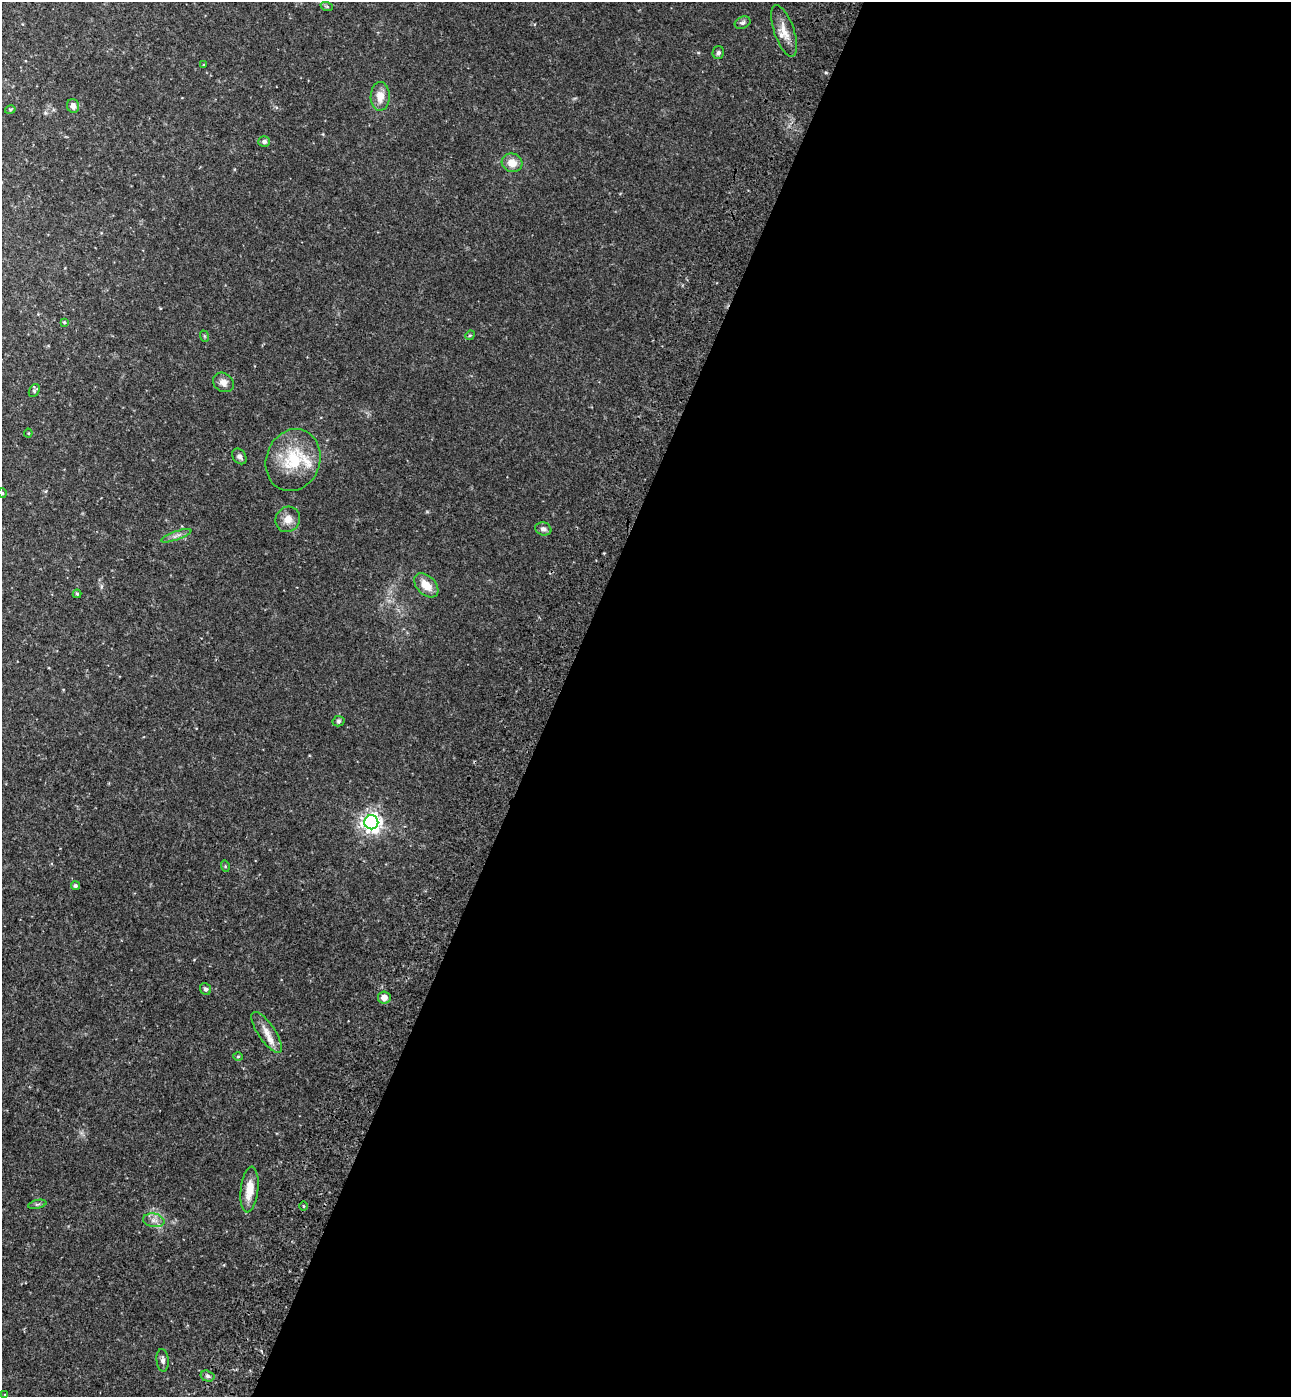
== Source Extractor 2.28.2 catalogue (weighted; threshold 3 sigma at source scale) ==
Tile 12 of 4 x 4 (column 4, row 3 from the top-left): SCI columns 4259-5547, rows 1458-2852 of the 5802 x 5712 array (HDU 1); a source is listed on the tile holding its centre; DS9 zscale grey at full resolution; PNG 1293 x 1399 px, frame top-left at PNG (2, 2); each listed source drawn as its Kron ellipse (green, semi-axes under 4 px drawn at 4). Shown black and unused: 57% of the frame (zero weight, under 3 of 4 exposures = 6% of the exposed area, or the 3 px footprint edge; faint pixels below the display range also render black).
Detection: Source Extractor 2.28.2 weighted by HDU 2 'WHT'; one run over the whole footprint, this tile lists its part. Background 0.0388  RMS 0.0065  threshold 0.0294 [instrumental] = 3 sigma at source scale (4.5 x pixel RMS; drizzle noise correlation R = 1.50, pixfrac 1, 0.05/0.05 arcsec/px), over >= 5 px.
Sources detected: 40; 1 inside a brighter listed object's ellipse — not listed separately; the other 39 listed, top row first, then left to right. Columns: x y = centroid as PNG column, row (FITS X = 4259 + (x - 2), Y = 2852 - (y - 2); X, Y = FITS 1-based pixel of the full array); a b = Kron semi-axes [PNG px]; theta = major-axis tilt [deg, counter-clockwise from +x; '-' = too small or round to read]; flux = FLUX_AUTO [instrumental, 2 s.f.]
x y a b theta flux
327 7 6 4 -19 0.89
743 23 8 6 23 1.6
784 31 27 10 -71 8.5
718 53 6 5 - 1.5
204 65 4 3 - 0.59
380 96 14 9 89 6.9
73 106 7 6 - 3.5
10 110 5 4 - 0.78
264 141 6 5 - 2
512 163 10 9 - 8.1
64 322 4 3 - 0.8
470 335 5 4 - 0.71
204 336 6 3 -71 0.65
223 382 11 9 -34 3.7
34 391 7 5 61 1.3
28 433 4 4 - 0.6
239 456 8 6 -53 2.3
293 460 31 27 70 30
2 493 5 4 - 0.83
288 519 13 12 - 5.8
543 529 8 6 -15 2
176 536 16 4 19 2.4
426 585 14 9 -45 9
77 594 4 4 - 0.83
338 721 6 5 - 1.2
371 822 7 7 - 350
225 866 6 3 -73 0.7
75 886 4 4 - 1.4
205 989 6 5 - 1.5
384 997 6 6 - 4.5
267 1032 24 8 -56 7.5
238 1057 5 3 - 0.65
249 1190 23 8 83 11
37 1204 9 4 13 1.4
304 1206 4 3 - 0.56
154 1220 11 6 -10 3.5
163 1360 11 6 -85 2.4
207 1376 7 5 -16 1.6
5 1395 4 3 - 0.61
Isophote crosses this tile's border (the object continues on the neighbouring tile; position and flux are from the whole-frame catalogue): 1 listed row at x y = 2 493